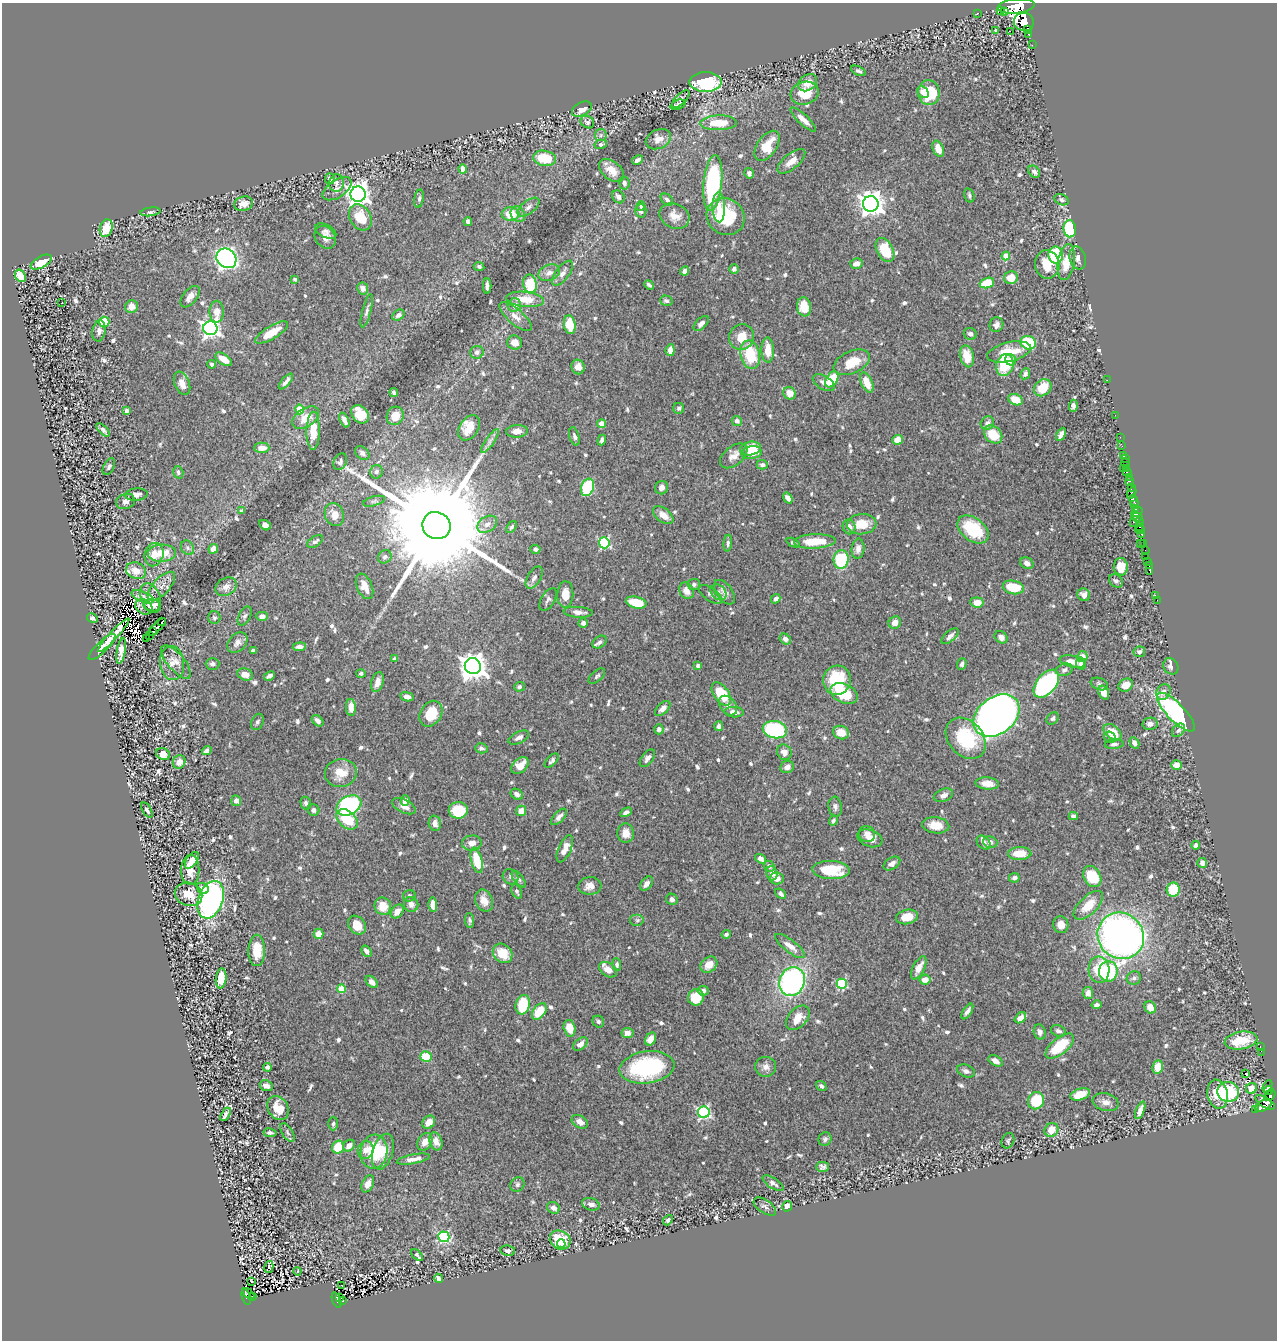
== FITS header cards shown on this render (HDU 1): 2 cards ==
NAXIS1  =                 1275
NAXIS2  =                 1338

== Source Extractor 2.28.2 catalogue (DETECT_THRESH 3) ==
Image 1275 x 1338 px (HDU 1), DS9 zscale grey, 1 PNG px = 1 image px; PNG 1279 x 1342 px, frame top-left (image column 1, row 1338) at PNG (2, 3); each listed source drawn as its Kron ellipse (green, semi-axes under 4 px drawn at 4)
Background 0.722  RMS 0.015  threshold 0.046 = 3 sigma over >= 5 px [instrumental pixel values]
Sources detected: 798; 5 with non-positive FLUX_AUTO (blend fragments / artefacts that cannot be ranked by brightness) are neither listed nor drawn; of the other 793, the 500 brightest by FLUX_AUTO listed and drawn (293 fainter detections omitted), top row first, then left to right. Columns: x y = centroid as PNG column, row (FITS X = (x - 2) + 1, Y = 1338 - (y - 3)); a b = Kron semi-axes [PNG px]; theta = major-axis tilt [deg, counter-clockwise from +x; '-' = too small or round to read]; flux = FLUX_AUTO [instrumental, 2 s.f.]
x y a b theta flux
1016 6 18 7 6 2500
1001 11 2 2 - 430
1005 11 4 3 - 190
978 13 3 2 - 2.7
1024 22 10 9 - 570
996 30 3 3 - 3
1028 30 3 2 - 43
1010 31 2 2 - 760
1029 34 3 3 - 44
1032 45 2 2 - 8.9
858 71 8 4 -27 2.5
705 82 16 10 1 93
808 83 10 7 38 8.5
923 92 6 5 - 6.7
805 93 14 11 18 24
929 93 12 10 -81 42
681 99 11 5 45 3.1
678 105 8 4 20 3.5
582 109 10 6 29 9.7
803 119 17 5 -43 8.7
587 122 7 6 - 2.7
719 123 18 7 2 25
601 135 6 5 - 2.4
658 139 13 9 26 8.4
601 144 6 4 14 2.4
767 146 17 9 55 23
938 149 8 5 -67 12
544 158 11 7 -10 34
638 160 6 3 30 3.2
791 161 17 7 39 10
463 169 4 4 - 11
611 170 14 9 -39 13
1034 172 7 5 -50 3.4
749 173 5 4 - 3.2
330 179 5 5 - 4.2
336 183 9 7 83 4.3
624 183 6 5 - 3.6
713 183 28 9 84 160
337 189 16 8 34 6.9
358 194 8 7 - 860
969 195 7 5 -74 2.4
618 197 7 5 -49 4.3
419 198 9 4 80 2.4
667 200 7 5 -43 2.9
1061 200 7 5 -26 2.4
244 204 9 7 16 11
871 204 8 8 - 960
641 206 5 4 - 2.4
528 207 13 6 37 4.9
719 207 15 6 -88 9.7
641 211 7 5 89 3.9
151 212 10 4 7 2.4
510 214 9 6 1 24
518 214 8 6 -54 4.2
674 216 15 12 -25 12
360 217 14 10 -59 28
726 217 20 18 -36 67
468 221 4 4 - 3.6
106 228 9 6 73 25
1070 229 8 6 -83 62
326 231 11 6 -28 4
325 237 12 9 -52 7.4
885 250 13 8 -62 34
1056 255 8 7 - 50
1006 256 4 4 - 18
226 258 11 9 -42 510
1078 258 12 8 -75 5.7
41 262 11 6 28 24
1066 262 18 8 80 20
856 264 6 5 - 6.6
1047 264 14 12 -82 20
479 267 5 4 - 2.6
734 269 5 4 - 3.2
685 271 5 4 - 4.4
549 273 11 7 23 6.1
562 273 15 6 53 5.8
20 276 6 5 - 22
1011 278 7 6 - 17
295 279 3 3 - 2.5
987 283 7 5 20 32
530 284 9 6 -79 43
649 285 5 3 - 2.6
487 286 8 4 89 5.6
363 288 6 5 - 4.4
190 297 12 6 51 7.6
525 299 19 7 -6 21
666 301 6 5 - 2.7
61 303 3 2 - 3.3
514 305 7 6 - 6.3
132 307 6 6 - 9.8
804 307 9 7 -80 17
367 311 17 4 75 4
217 312 11 7 90 11
398 315 6 5 - 3.9
516 317 20 7 -41 9
104 322 5 5 - 40
701 323 9 5 44 4.2
570 325 9 6 -81 25
996 325 7 6 - 4.7
210 328 7 7 - 510
99 331 11 6 80 5.6
272 332 19 6 31 21
970 334 6 6 - 3.5
742 337 13 12 - 18
515 343 7 7 - 7.9
1028 343 8 6 -19 46
670 350 6 4 83 7.7
768 350 12 6 -87 16
477 352 7 6 - 3
1009 352 22 9 13 31
750 355 14 9 -79 41
967 356 11 7 -76 21
224 359 9 5 -33 14
1011 360 6 5 - 5.6
852 362 19 11 24 24
212 364 4 3 - 2.4
1005 365 11 8 75 37
578 367 7 6 - 8.4
1025 374 6 4 63 3
832 379 9 5 56 35
1107 380 2 2 - 6.5
286 381 9 3 49 3.8
182 383 12 7 -68 9.9
824 383 12 6 -31 5.3
867 383 10 5 -67 19
1043 388 9 7 40 27
394 392 4 3 - 2.5
790 393 6 6 - 10
1016 400 7 5 -23 16
1073 406 6 4 85 2.9
679 408 5 5 - 2.4
300 409 5 4 - 26
127 411 4 3 - 4.2
360 414 10 7 -48 28
1115 415 2 2 - 5.9
395 416 9 8 - 13
306 418 15 9 34 17
344 420 8 4 -67 4.7
737 421 5 5 - 3.4
987 423 7 6 - 5.1
601 424 4 4 - 17
469 428 14 9 56 14
103 430 8 4 -46 2.8
313 431 19 6 90 21
517 431 11 6 3 7.2
993 434 10 8 -43 25
1061 434 7 4 61 5.7
574 436 9 5 -74 2.9
1120 437 2 2 - 5.2
602 440 5 3 - 3.4
898 440 5 5 - 14
490 441 14 4 54 4.4
1122 446 3 2 - 63
262 448 7 5 1 9.2
751 449 10 7 12 21
362 453 8 5 -40 3.2
752 453 10 6 8 16
1124 455 3 3 - 34
734 456 16 9 39 8.3
1125 459 2 2 - 26
340 462 9 6 64 2.8
1125 463 5 2 - 17
762 465 5 4 - 2.8
109 467 9 5 61 2.7
1123 468 2 2 - 9.2
1126 468 3 2 - 21
178 472 6 5 - 2.6
376 472 7 6 - 3.8
1127 472 4 3 - 18
1129 477 2 2 - 4
1130 481 4 3 - 80
587 487 9 6 70 93
662 488 7 6 - 5.1
1131 488 3 3 - 39
1132 493 6 3 63 250
136 495 11 6 5 6
788 498 6 4 -55 4.6
126 501 9 7 19 4.6
374 501 11 4 16 2.6
1134 501 6 4 -68 230
1135 505 3 3 - 120
1135 508 4 3 - 230
241 511 4 4 - 2.8
1137 512 6 3 35 190
334 515 12 9 -68 12
663 515 12 7 -37 11
1137 517 5 4 - 120
1139 521 3 2 - 19
1133 522 3 3 - 38
487 524 11 7 32 7.1
862 524 15 10 6 21
265 525 6 4 -31 5.9
436 525 14 13 - 50000
1140 526 4 3 - 280
511 527 7 4 53 2.3
849 527 7 6 - 7.1
973 529 17 11 -37 63
1140 530 5 2 - 83
1142 534 4 3 - 68
315 541 9 5 33 3.1
815 541 21 7 2 26
604 543 5 5 - 99
728 543 8 4 83 2.5
793 543 7 4 -25 2.5
1140 544 2 2 - 23
1144 544 4 2 - 50
188 548 8 6 -54 2.9
213 549 5 4 - 9.8
535 549 5 4 - 3.1
858 549 10 6 84 6
1145 550 3 2 - 10
162 553 14 8 2 21
154 555 12 9 73 14
385 557 7 6 - 3.3
1145 557 3 2 - 95
841 559 9 7 84 69
1148 562 3 3 - 64
1027 563 7 5 -29 5
1149 566 2 2 - 5.4
1121 567 9 7 -87 15
136 571 10 8 -21 11
1150 572 3 2 - 6.7
534 578 12 6 59 4.9
1116 581 7 6 - 3.2
694 584 6 5 - 3.1
161 586 18 8 47 9
364 586 13 7 -66 11
226 587 11 8 33 7.5
1013 587 11 6 -11 31
686 591 8 7 - 7.6
719 592 9 7 -45 3.7
724 592 14 8 -53 6
565 594 13 8 88 14
710 594 13 6 -37 4.1
1084 595 6 6 - 6.7
1156 596 3 2 - 12
143 597 12 5 -23 5.1
151 598 16 9 -69 6.9
548 599 12 6 59 3.7
776 599 5 4 - 4.1
1157 600 2 2 - 7.1
636 602 10 5 -12 33
977 602 6 5 - 11
152 605 8 6 -6 9.6
144 607 9 7 -31 4.4
578 612 15 5 -4 6.5
245 616 10 5 61 2.8
262 616 6 4 0 5.8
92 618 5 4 - 2.8
214 618 6 6 - 2.3
162 622 4 2 - 18
583 623 5 4 - 4.6
895 623 6 6 - 7.8
157 627 11 3 46 53
153 631 3 2 - 45
114 635 23 4 48 28
149 635 3 2 - 13
950 636 10 5 41 4.8
1001 637 7 5 -38 5.1
147 638 3 2 - 6.2
785 639 6 5 - 5.1
600 642 8 5 36 3.1
237 643 12 8 47 6.1
102 647 17 5 44 15
299 647 7 4 5 4.2
121 651 13 4 81 9.7
253 651 4 4 - 4
1139 652 6 5 - 3.2
1082 657 5 5 - 11
394 659 4 3 - 2.8
176 662 20 8 -50 8.7
1072 662 13 5 -13 9.1
172 663 17 12 -85 12
212 664 7 6 - 3.2
962 664 6 4 67 2.9
1081 664 6 5 - 4.1
473 666 8 8 - 1200
698 666 3 3 - 3.6
1171 666 8 7 - 3.6
1064 670 8 6 18 3.4
361 673 5 4 - 2.4
245 674 8 6 -19 11
269 676 6 4 28 3.9
597 676 10 5 41 2.5
837 680 15 14 - 48
377 682 10 6 73 8.8
1046 684 16 9 50 180
1099 684 9 6 -21 2.7
1126 685 8 6 30 12
519 687 5 5 - 2.5
1104 692 7 5 -68 9
1163 692 8 6 56 5
844 693 14 9 -25 40
721 694 13 7 -55 37
407 697 7 4 -10 5.6
728 706 11 7 -50 5.1
351 707 8 5 -86 9.5
663 709 9 5 42 5.7
734 712 9 5 -3 7.5
1176 712 26 9 -46 210
431 714 14 10 57 33
996 716 25 18 38 870
1053 718 7 5 49 2.5
318 721 7 4 -43 5.1
257 722 8 6 65 2.5
1150 724 7 6 - 4.5
719 726 5 4 - 3.2
659 729 5 4 - 3.5
775 730 12 8 -12 120
1178 730 8 5 46 2.8
841 732 8 6 -23 16
1112 732 10 6 -39 20
1110 737 6 5 - 2.9
519 738 11 5 26 4.9
966 738 23 17 -48 65
1134 743 6 4 -60 4.8
1114 744 9 4 4 2.5
481 748 6 5 - 3.6
207 751 5 4 - 3.8
784 752 8 7 - 6.5
163 754 7 5 -26 11
647 758 10 5 52 4.4
552 761 9 4 45 2.9
179 762 7 6 - 8.2
520 765 10 6 43 13
1176 765 5 5 - 13
787 767 7 6 - 5.7
341 773 16 14 12 19
987 783 11 6 -5 12
517 794 6 5 - 4.5
943 795 10 6 21 5.2
236 801 5 5 - 4.4
405 801 5 4 - 7.6
306 803 6 5 - 3.2
349 805 13 9 27 140
404 806 13 6 -27 7.7
835 807 10 6 -83 3.7
147 810 8 4 -60 2.5
314 810 6 5 - 3.2
458 810 9 8 - 36
521 811 5 5 - 11
626 812 6 4 29 3.5
1073 816 5 4 - 3.7
559 817 10 5 46 4.3
347 819 12 8 -42 39
833 821 5 4 - 3
435 823 8 6 -78 6.5
936 825 13 8 -6 15
626 833 9 8 - 11
867 834 8 7 - 5.9
870 838 13 8 -20 10
990 842 7 5 -16 4.9
472 843 10 7 4 7.7
984 843 8 6 -49 4.5
1196 845 4 4 - 2.8
565 849 14 6 65 11
1020 853 12 6 2 21
761 859 6 4 -38 6.7
192 860 9 5 55 11
477 860 13 5 -76 33
892 863 9 5 32 5
1202 863 5 5 - 5.6
769 866 6 5 - 3
190 870 15 9 89 11
831 870 19 9 -3 40
772 873 7 5 -75 5.4
510 877 8 7 - 3.3
1092 877 11 8 -60 38
1014 878 5 4 - 3.4
519 879 10 4 -52 2.5
777 879 7 6 - 7.7
646 884 8 5 53 4.9
590 886 12 9 5 8.4
203 888 6 5 - 8.6
1173 890 7 6 - 49
517 891 7 4 -64 2.5
189 894 14 11 -21 18
780 894 6 4 -39 3
409 896 6 5 - 2.7
672 899 6 5 - 3.5
211 900 19 12 70 260
484 901 11 8 -65 11
411 904 7 7 - 5.4
433 905 7 4 -88 10
1088 905 18 9 44 20
383 906 9 8 - 20
397 911 8 5 52 8.5
907 917 11 7 13 18
637 920 7 6 - 2.8
470 921 7 4 -84 2.5
357 925 10 8 -48 14
1061 925 8 7 - 9
318 934 5 5 - 11
726 934 4 4 - 2.5
1121 936 24 22 -46 620
790 946 18 6 -37 10
257 950 15 8 89 20
366 951 6 4 -55 4.1
503 953 10 8 -44 21
617 965 6 4 -84 2.7
709 965 9 7 38 12
919 968 13 5 62 10
608 970 10 6 -33 9.6
1099 970 13 10 -84 28
1108 971 10 9 - 68
221 978 10 5 84 23
1134 978 7 6 - 3
925 980 5 5 - 9.3
792 981 15 12 64 220
372 982 7 4 -44 5.5
842 984 5 5 - 80
342 989 4 4 - 35
703 991 5 5 - 4.1
1088 993 6 5 - 7.4
696 997 8 8 - 24
523 1005 10 7 73 37
1096 1005 5 4 - 2.6
1150 1007 6 5 - 10
539 1011 9 6 52 26
967 1011 9 4 58 4.9
798 1018 14 9 49 14
1020 1018 6 4 41 7.4
598 1022 6 5 - 2.4
569 1028 8 5 -77 18
1058 1031 8 5 -25 3.4
1040 1032 8 6 -72 4.4
627 1033 6 5 - 6.5
651 1039 7 5 60 11
1241 1041 16 8 10 30
580 1044 8 5 40 5.7
1060 1046 17 8 39 41
1260 1046 3 2 - 25
1261 1052 3 2 - 19
426 1057 6 5 - 31
995 1061 8 5 -29 6.6
267 1067 4 4 - 3.9
647 1067 27 16 8 100
766 1067 10 10 - 6.3
1158 1067 7 5 78 13
966 1071 9 6 -23 3.7
1245 1074 3 3 - 6.2
266 1086 7 5 -24 5.3
821 1086 5 4 - 3.1
1267 1086 6 3 61 23
1251 1088 6 5 - 14
1269 1090 4 3 - 77
1228 1092 11 10 - 90
1080 1094 10 5 18 20
1218 1094 15 10 -79 23
1270 1096 6 4 45 150
1036 1101 9 8 - 39
1106 1102 13 8 -13 6.9
1265 1102 11 5 -34 220
1263 1106 8 5 25 180
278 1108 13 10 -57 18
1140 1110 9 4 69 7.9
1255 1110 3 3 - 18
704 1112 6 6 - 160
225 1114 7 3 59 2.8
429 1122 7 6 - 12
580 1122 9 6 -31 6.2
333 1123 7 5 89 2.8
1051 1130 7 6 - 16
287 1132 10 5 -59 2.8
270 1133 6 4 -9 2.6
825 1139 7 6 - 2.8
436 1141 9 6 -71 9
1008 1141 8 6 68 2.4
425 1142 9 7 60 8.6
349 1146 6 5 - 7.6
338 1147 6 6 - 25
366 1150 9 7 73 8.3
374 1152 17 13 81 49
383 1152 18 10 73 14
413 1159 17 4 10 7.4
822 1167 6 5 - 2.8
773 1183 12 5 -33 3.9
368 1184 9 5 65 7.6
517 1184 7 6 - 2.5
591 1204 9 6 -18 5.3
787 1206 5 5 - 7.8
765 1207 13 6 -35 3.7
553 1208 6 5 - 5.2
668 1220 5 4 - 2.9
444 1237 5 5 - 130
560 1240 11 9 -29 30
561 1244 4 3 - 6
508 1251 7 5 -9 3.9
417 1255 7 3 -44 3.1
269 1267 6 3 77 3.4
297 1271 4 3 - 2.8
438 1278 5 3 - 4.4
251 1282 3 3 - 3.9
342 1285 3 2 - 3.5
248 1294 7 3 -44 36
246 1297 8 3 -74 87
252 1297 3 2 - 17
339 1298 3 2 - 13
337 1300 8 3 -71 81
342 1301 3 3 - 20
At the frame edge (FLAGS 8, measured only in part): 1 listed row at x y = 1016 6
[293 fainter detections neither listed nor drawn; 5 non-positive-flux detections neither listed nor drawn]